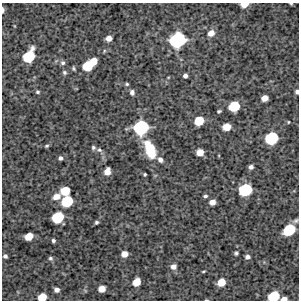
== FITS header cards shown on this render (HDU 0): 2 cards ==
NAXIS1  =                  297 /Length X axis
NAXIS2  =                  298 /Length Y axis

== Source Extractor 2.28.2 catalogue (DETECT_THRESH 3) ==
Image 297 x 298 px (HDU 0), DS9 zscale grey, 1 PNG px = 1 image px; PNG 301 x 302 px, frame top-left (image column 1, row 298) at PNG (2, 3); no overlay
Background 4350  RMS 250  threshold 740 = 3 sigma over >= 5 px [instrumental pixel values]
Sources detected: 63; all 63 listed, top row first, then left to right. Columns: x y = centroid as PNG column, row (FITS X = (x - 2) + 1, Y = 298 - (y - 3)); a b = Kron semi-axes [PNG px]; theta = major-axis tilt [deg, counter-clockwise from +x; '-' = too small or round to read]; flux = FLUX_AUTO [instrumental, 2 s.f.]
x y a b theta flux
244 4 6 4 6 1.6e+05
291 4 3 3 - 1.6e+04
3 10 7 3 -90 3.9e+04
211 33 7 6 - 1.2e+05
109 38 5 5 - 1.1e+05
177 40 12 10 32 1.3e+06
104 51 5 3 - 1.8e+04
29 56 11 8 60 6.2e+05
94 61 5 5 - 1.7e+05
63 63 7 6 - 4.4e+04
88 66 9 7 34 4.6e+05
73 68 5 3 - 2.5e+04
64 72 6 5 - 3.4e+04
185 76 4 4 - 5.1e+04
127 84 5 4 - 2.3e+04
37 92 5 5 - 2.7e+04
132 92 6 5 - 5.7e+04
297 92 5 4 - 4.2e+04
265 98 6 5 - 1.2e+05
234 106 8 7 - 4.9e+05
219 111 4 3 - 2.4e+04
199 121 7 6 - 3.3e+05
288 122 3 2 - 1.4e+04
141 127 11 10 - 1.2e+06
226 127 7 6 - 2.0e+05
271 138 9 8 - 8.5e+05
47 146 5 4 - 2.2e+04
93 147 5 5 - 3.2e+04
99 150 8 6 -17 4.5e+04
150 150 19 9 -68 6.2e+05
200 152 6 5 - 1.6e+05
60 158 4 4 - 3.9e+04
160 160 7 5 -44 6.2e+04
251 167 4 4 - 5.2e+04
107 171 6 5 - 1.4e+05
145 174 3 3 - 2.1e+04
245 190 9 8 - 8.1e+05
65 191 7 7 - 3.2e+05
56 196 9 6 24 1.4e+05
205 196 5 4 - 3.0e+04
67 201 9 8 - 5.7e+05
212 202 5 5 - 1.0e+05
58 217 9 7 34 6.1e+05
295 221 8 6 27 3.9e+04
96 222 4 3 - 2.8e+04
289 230 9 7 36 6.3e+05
29 236 7 5 25 2.0e+05
53 240 3 3 - 3.3e+04
236 253 4 4 - 2.9e+04
124 254 6 5 - 1.2e+05
5 256 4 4 - 4.0e+04
247 257 5 5 - 5.2e+04
50 258 5 4 - 3.1e+04
173 266 7 6 - 8.3e+04
203 271 4 2 - 1.7e+04
137 282 7 6 - 2.2e+05
221 282 7 6 - 2.2e+05
102 289 6 5 - 1.3e+05
57 290 5 4 - 6.6e+04
274 296 8 7 - 5.3e+05
42 297 7 6 - 2.5e+05
284 299 6 3 5 9.7e+04
206 300 5 3 - 1.2e+04
At the frame edge (FLAGS 8, measured only in part): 8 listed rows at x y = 244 4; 291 4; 3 10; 297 92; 274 296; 42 297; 284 299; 206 300